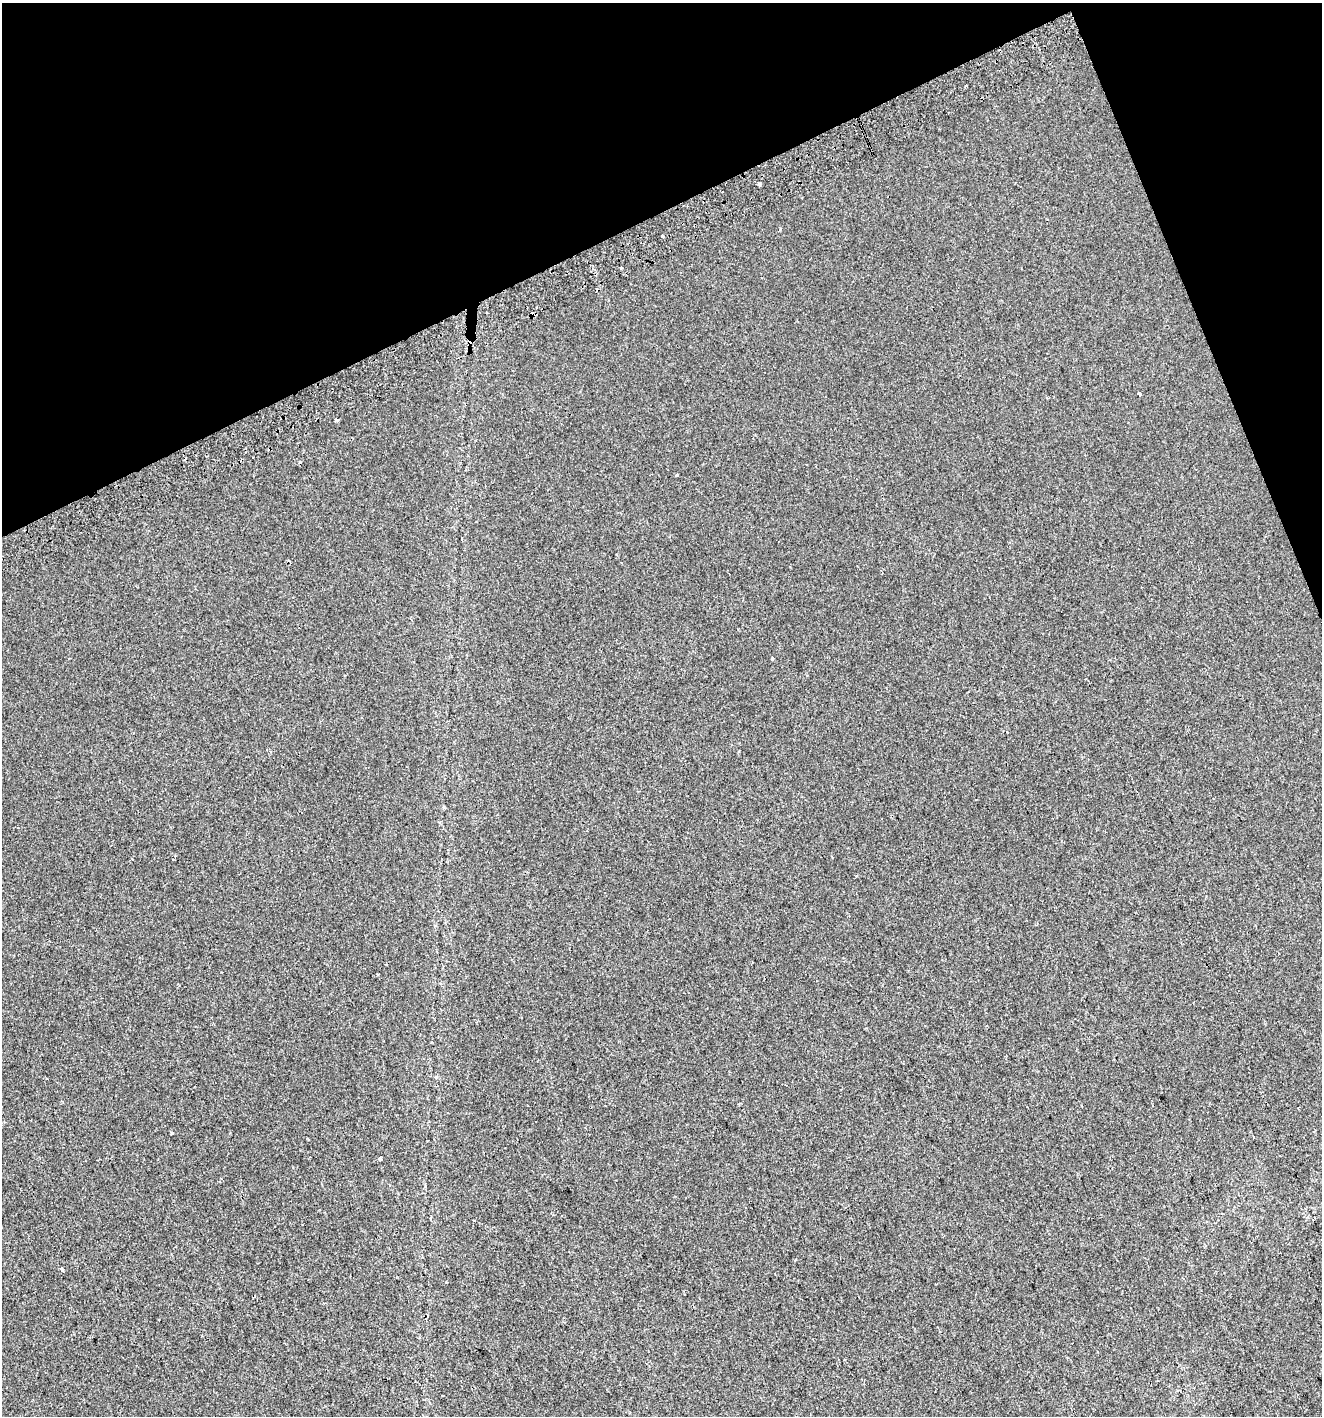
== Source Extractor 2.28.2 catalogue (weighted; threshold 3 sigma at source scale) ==
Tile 3 of 4 x 4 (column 3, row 1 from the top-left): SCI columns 2748-4067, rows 4285-5698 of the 5552 x 5736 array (HDU 1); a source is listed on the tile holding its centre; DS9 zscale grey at full resolution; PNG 1324 x 1418 px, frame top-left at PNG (2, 3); no overlay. Shown black and unused: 20% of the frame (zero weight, under 2 of 3 exposures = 2% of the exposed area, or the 3 px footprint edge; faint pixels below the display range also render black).
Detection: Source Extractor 2.28.2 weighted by HDU 2 'WHT'; one run over the whole footprint, this tile lists its part. Background -1.28e-04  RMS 0.0074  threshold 0.0334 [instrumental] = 3 sigma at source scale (4.5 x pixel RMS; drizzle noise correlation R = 1.50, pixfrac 1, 0.0396/0.0396 arcsec/px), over >= 5 px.
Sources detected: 17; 4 cosmic-ray / hot-pixel residue — not listed; the other 13 listed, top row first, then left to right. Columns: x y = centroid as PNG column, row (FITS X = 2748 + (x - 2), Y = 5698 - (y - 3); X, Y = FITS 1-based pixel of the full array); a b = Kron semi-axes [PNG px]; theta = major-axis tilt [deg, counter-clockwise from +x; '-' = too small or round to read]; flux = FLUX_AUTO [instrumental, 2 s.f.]
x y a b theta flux
966 85 3 3 - 1.8
759 184 3 3 - 2.2
662 236 3 3 - 3.5
469 343 6 4 -50 3
1139 393 4 3 - 1.9
336 420 4 3 - 1.2
677 475 3 3 - 3.1
462 539 3 2 - 0.61
772 658 3 3 - 3.1
856 876 3 2 - 0.69
172 1133 3 3 - 0.9
380 1159 3 3 - 1.4
62 1269 4 3 - 6.8
Overlapping masked pixels (flux is a lower limit): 1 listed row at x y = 469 343